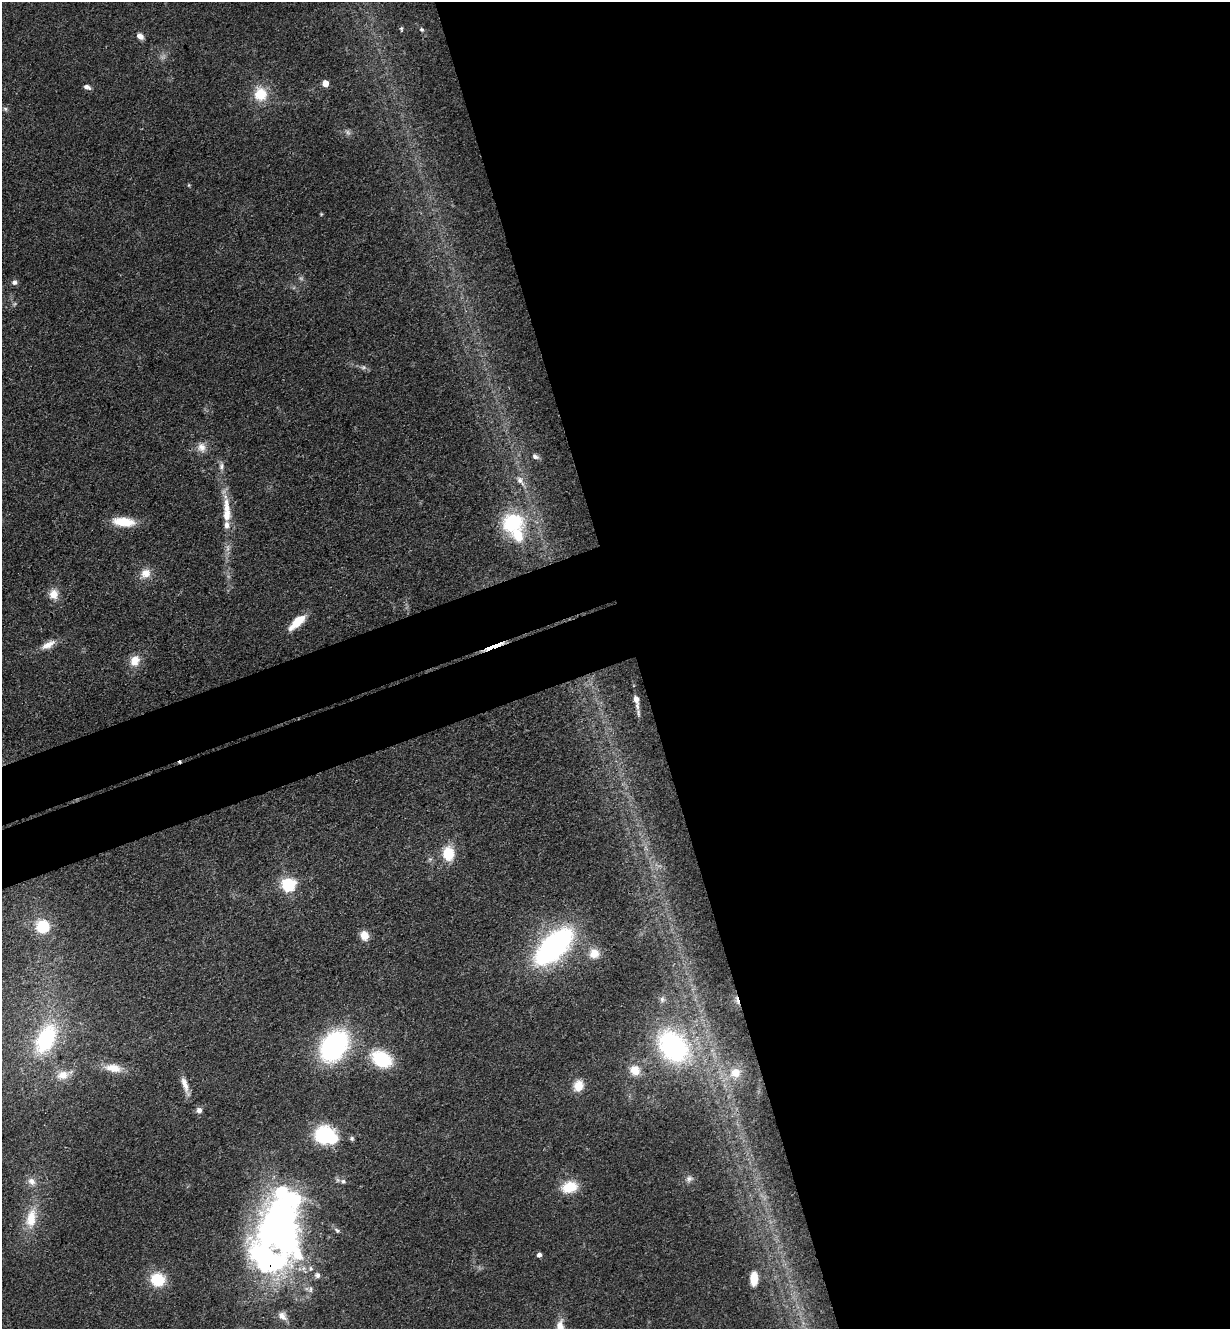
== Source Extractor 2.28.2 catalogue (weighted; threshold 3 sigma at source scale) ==
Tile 8 of 4 x 4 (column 4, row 2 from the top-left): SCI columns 3979-5206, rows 2712-4038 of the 5372 x 5421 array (HDU 1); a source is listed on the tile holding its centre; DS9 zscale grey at full resolution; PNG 1232 x 1331 px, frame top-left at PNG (2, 2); no overlay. Shown black and unused: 53% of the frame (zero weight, under 3 of 4 exposures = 5% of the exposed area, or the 3 px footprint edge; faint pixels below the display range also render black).
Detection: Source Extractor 2.28.2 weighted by HDU 2 'WHT'; one run over the whole footprint, this tile lists its part. Background 0.0598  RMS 0.0054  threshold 0.0244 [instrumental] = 3 sigma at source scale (4.5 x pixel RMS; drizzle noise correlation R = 1.50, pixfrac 1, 0.05/0.05 arcsec/px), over >= 5 px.
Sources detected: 70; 1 too faint to see at this stretch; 3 inside a brighter object's white glare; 3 cosmic-ray / hot-pixel residue — not listed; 4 inside a brighter listed object's ellipse — not listed separately; the other 59 listed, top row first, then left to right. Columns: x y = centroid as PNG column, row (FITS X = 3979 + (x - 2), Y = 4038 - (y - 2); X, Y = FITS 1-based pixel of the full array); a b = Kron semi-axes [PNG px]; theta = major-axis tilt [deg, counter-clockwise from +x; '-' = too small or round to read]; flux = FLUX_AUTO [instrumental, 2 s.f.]
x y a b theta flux
401 29 6 4 88 0.8
422 29 5 5 - 0.97
140 36 7 6 - 3.5
325 83 5 4 - 9.3
87 87 8 5 -22 2.1
260 94 16 14 -75 14
5 109 6 5 - 1.1
348 132 8 6 -68 1.5
189 185 5 3 - 0.57
321 214 4 4 - 0.52
14 282 7 7 - 1.7
363 367 7 5 60 1.1
201 447 13 12 - 4.7
535 456 9 6 -27 1.8
221 466 11 7 84 2.5
520 481 16 7 -53 3.6
226 508 26 10 -88 11
124 522 24 10 -5 15
512 523 24 21 18 37
146 573 13 12 - 6.2
54 594 12 10 72 6.2
297 622 19 7 43 13
48 645 21 8 30 5.4
497 645 27 3 19 5.8
135 661 14 11 62 6.9
636 699 6 5 - 3.8
637 706 10 6 -82 2.6
448 854 15 12 -85 15
288 884 6 6 - 110
42 927 9 9 - 27
364 936 9 8 - 6.9
554 946 30 14 45 170
594 953 13 12 - 6.5
662 1000 9 7 -76 2
46 1039 35 20 63 49
334 1046 33 23 54 82
673 1046 34 25 -49 96
381 1059 15 11 -28 41
113 1068 23 11 -10 9
635 1070 14 12 -46 7.3
735 1073 14 13 - 7.5
63 1075 23 11 17 8.5
185 1085 25 6 -72 5.2
578 1086 13 11 74 7.9
199 1110 7 7 - 2.4
324 1135 17 16 - 39
352 1139 6 5 - 1.1
689 1179 8 8 - 2.1
32 1181 12 9 -42 3.9
343 1181 7 6 - 1.5
569 1187 17 12 15 14
31 1218 26 13 79 14
278 1227 72 46 80 270
337 1230 9 5 -43 1.3
539 1255 4 4 - 2.7
317 1275 7 6 - 1.6
158 1279 15 13 -18 19
754 1279 11 6 89 8
282 1316 13 9 -42 3.8
Overlapping masked pixels (flux is a lower limit): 2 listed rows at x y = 497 645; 278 1227